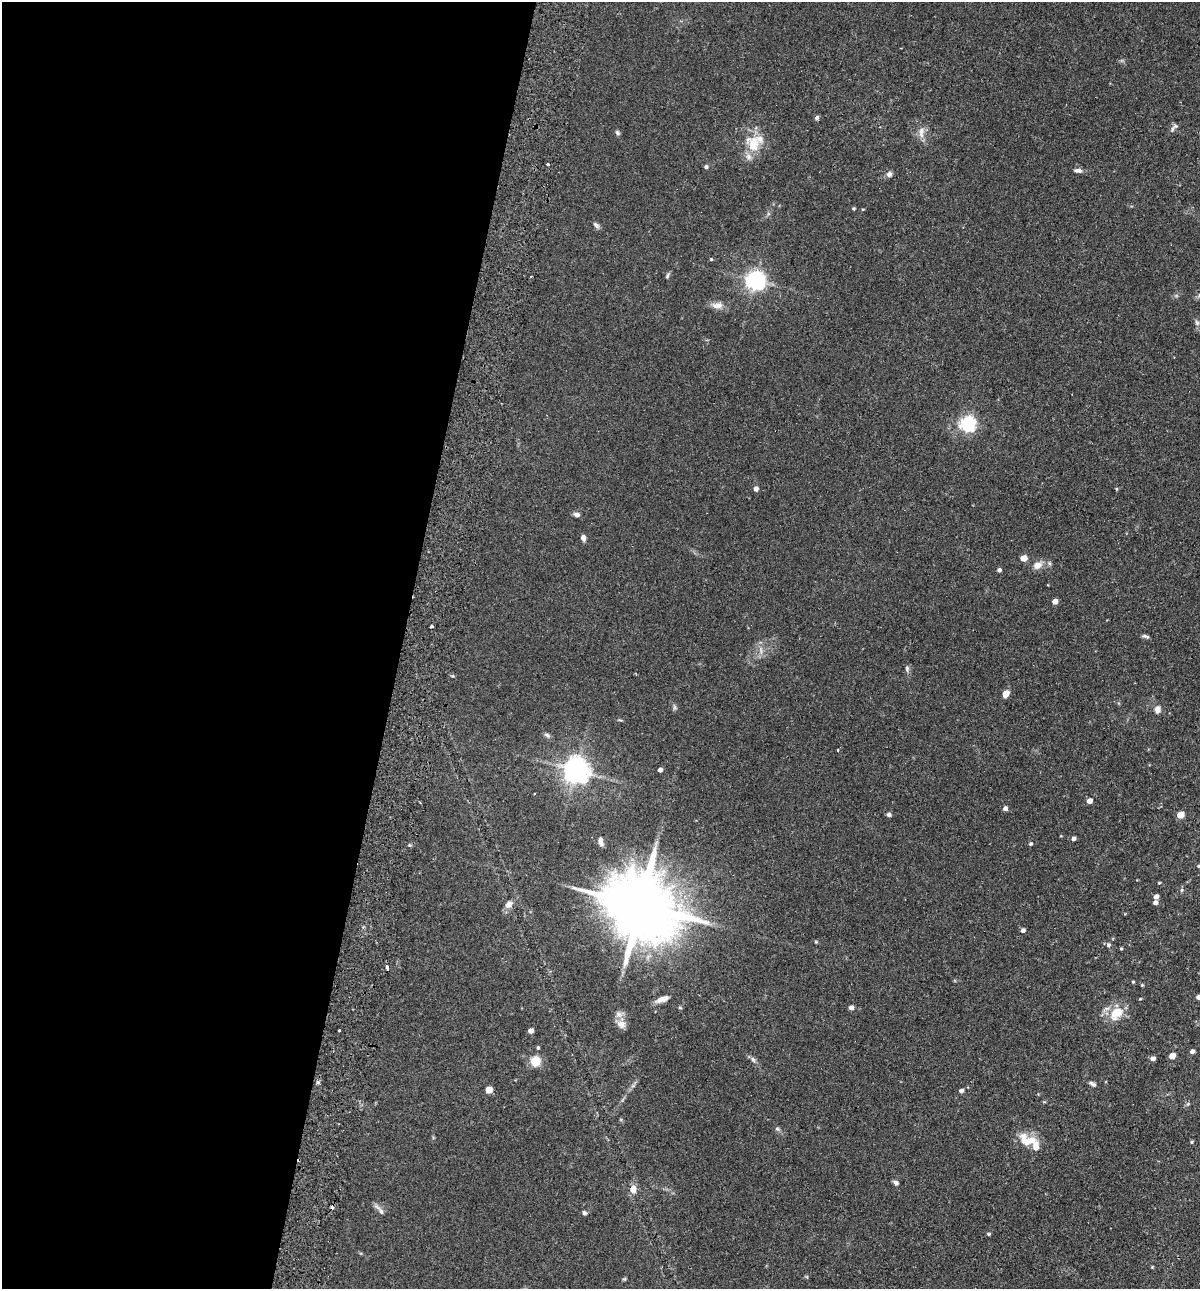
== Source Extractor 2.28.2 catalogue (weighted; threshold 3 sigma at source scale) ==
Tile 5 of 4 x 4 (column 1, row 2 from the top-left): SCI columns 307-1504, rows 2593-3879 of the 5280 x 5184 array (HDU 1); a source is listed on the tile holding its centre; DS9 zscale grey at full resolution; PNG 1202 x 1291 px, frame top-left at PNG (2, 2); no overlay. Shown black and unused: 33% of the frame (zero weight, under 2 of 3 exposures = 3% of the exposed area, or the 3 px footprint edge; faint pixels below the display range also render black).
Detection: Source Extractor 2.28.2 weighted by HDU 2 'WHT'; one run over the whole footprint, this tile lists its part. Background 0.0824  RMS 0.0058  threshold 0.0261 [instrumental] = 3 sigma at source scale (4.5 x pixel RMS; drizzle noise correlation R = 1.50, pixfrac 1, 0.05/0.05 arcsec/px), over >= 5 px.
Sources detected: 91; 1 too faint to see at this stretch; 1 cosmic-ray / hot-pixel residue — not listed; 4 inside a brighter listed object's ellipse — not listed separately; the other 85 listed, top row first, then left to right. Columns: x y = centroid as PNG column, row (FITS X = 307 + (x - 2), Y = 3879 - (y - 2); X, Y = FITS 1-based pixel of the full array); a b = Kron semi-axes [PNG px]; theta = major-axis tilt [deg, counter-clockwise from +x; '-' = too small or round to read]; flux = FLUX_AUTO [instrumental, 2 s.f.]
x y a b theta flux
817 117 6 5 - 1.1
1175 126 8 6 1 1.6
921 132 16 8 85 4.2
617 133 7 5 -48 1.1
754 144 26 21 -65 14
548 164 4 3 - 1.7
706 167 5 5 - 1.2
1078 170 11 5 -3 2
889 174 8 7 - 1.8
853 208 4 4 - 0.74
863 209 5 3 - 0.42
596 225 10 6 -44 1.5
711 259 4 4 - 0.6
668 275 8 4 68 0.97
756 281 7 6 - 280
717 305 16 8 -2 3.9
1197 323 7 6 - 1.3
967 424 6 6 - 150
756 489 4 4 - 2.9
1116 489 5 3 - 0.51
577 515 6 5 - 2.2
583 538 7 5 -80 2.2
1024 558 5 4 - 7.7
1037 565 11 9 16 4.4
999 570 4 4 - 1.4
1055 601 4 4 - 4
432 627 3 3 - 1.2
1145 636 9 4 -13 1.3
761 650 11 4 -86 2
907 669 9 5 -90 1.4
1006 694 6 5 - 5.3
1158 709 10 9 - 2.7
547 735 9 5 -24 1.3
838 750 3 2 - 0.41
576 770 8 8 - 620
660 770 4 4 - 2.9
1089 801 5 4 - 4
1005 808 5 5 - 1.9
889 814 6 5 - 1.2
1180 815 5 4 - 9.9
1073 839 4 4 - 1.9
601 841 11 5 -84 2.3
1030 844 4 4 - 0.89
1199 866 5 4 - 0.59
1159 883 4 3 - 0.5
1182 890 5 4 - 0.82
1156 897 4 4 - 2.7
1155 902 4 4 - 2.4
508 904 11 7 43 3.3
640 905 22 17 -24 5900
1023 930 5 4 - 1.9
816 942 5 4 - 0.57
1108 945 6 5 - 1.4
1121 949 4 4 - 0.57
387 967 4 3 - 2.2
1133 982 4 3 - 0.6
1142 985 4 4 - 0.55
1198 997 4 4 - 2.4
662 999 15 6 19 4.4
1140 999 5 3 - 0.45
851 1008 4 4 - 2.8
1117 1013 15 11 37 13
621 1024 13 10 -26 3.8
339 1030 3 3 - 0.79
531 1031 4 4 - 3.5
538 1048 4 3 - 0.72
1192 1051 5 4 - 2.2
1172 1056 5 4 - 7.2
1153 1058 5 4 - 2.3
753 1059 9 5 -62 1.6
535 1061 5 5 - 35
1093 1084 10 5 -29 1.5
489 1090 5 5 - 10
961 1091 4 4 - 1.8
777 1129 7 5 -22 1.1
1029 1141 22 10 12 8.4
1191 1142 4 4 - 0.68
299 1160 4 3 - 0.71
896 1183 7 5 -37 1.6
633 1189 11 7 -85 4.1
381 1211 10 6 -60 2.1
584 1213 6 5 - 1.1
989 1234 5 4 - 0.83
1152 1267 4 3 - 0.48
624 1279 6 4 18 0.63
Overlapping masked pixels (flux is a lower limit): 1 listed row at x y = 299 1160
Isophote crosses this tile's border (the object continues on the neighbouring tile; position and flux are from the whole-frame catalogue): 2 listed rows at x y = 1199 866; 1198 997